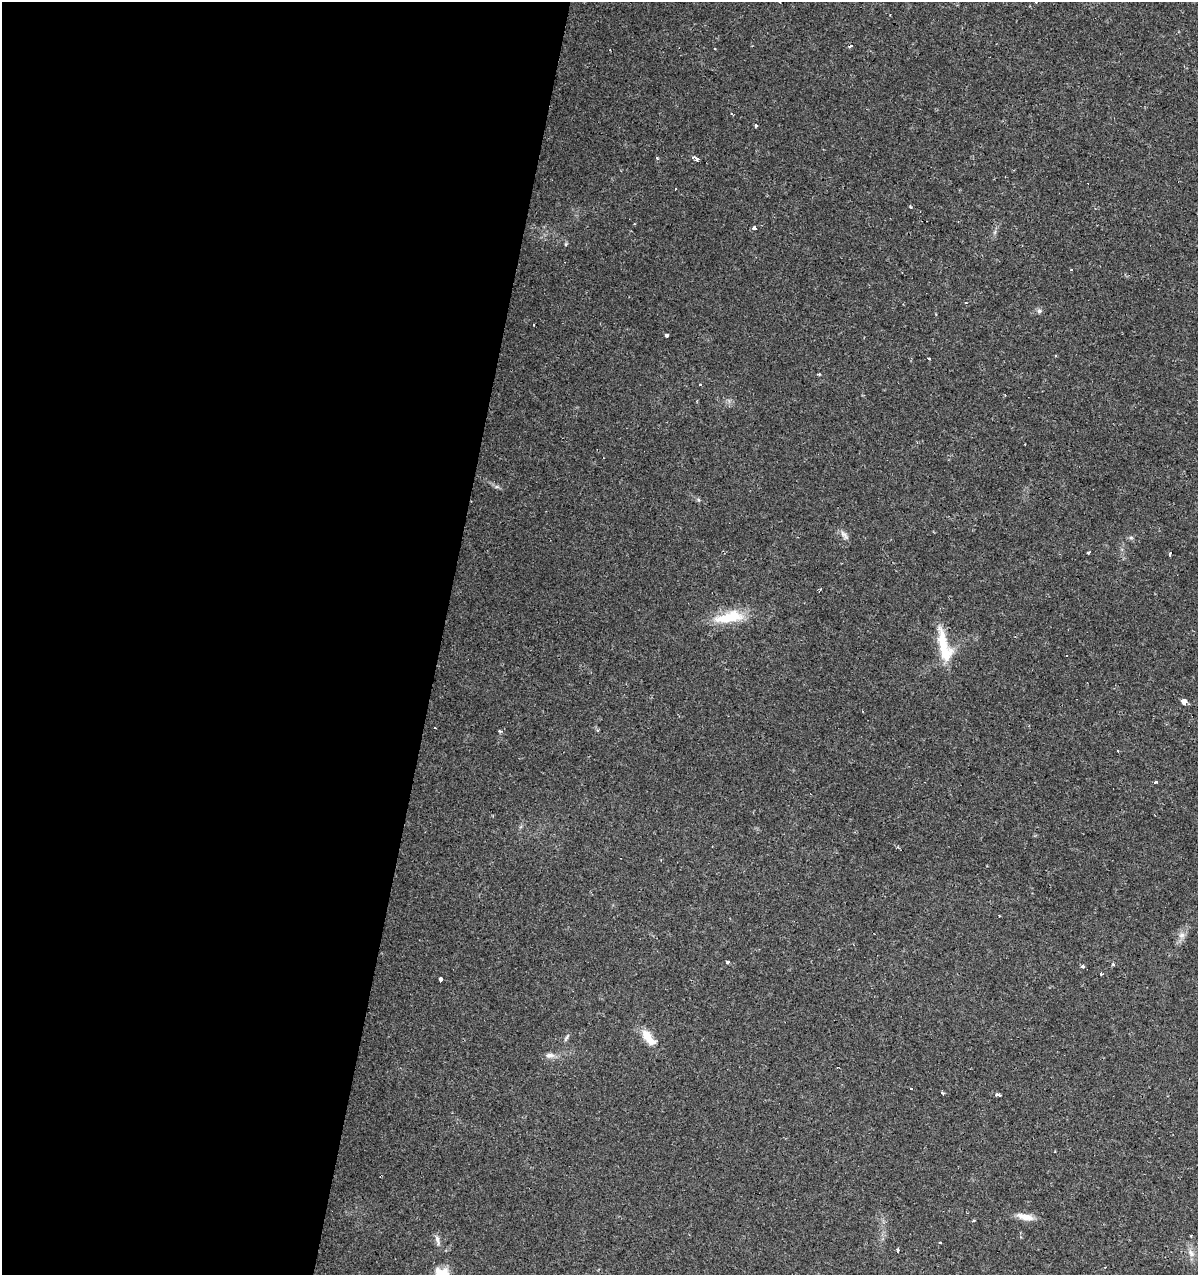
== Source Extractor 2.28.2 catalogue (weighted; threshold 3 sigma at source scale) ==
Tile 5 of 4 x 4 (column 1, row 2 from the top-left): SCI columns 218-1413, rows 2552-3824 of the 5283 x 5098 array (HDU 1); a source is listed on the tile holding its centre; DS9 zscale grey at full resolution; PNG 1200 x 1277 px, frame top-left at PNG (2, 2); no overlay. Shown black and unused: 37% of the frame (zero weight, under 2 of 3 exposures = <1% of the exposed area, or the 3 px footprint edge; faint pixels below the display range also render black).
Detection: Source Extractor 2.28.2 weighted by HDU 2 'WHT'; one run over the whole footprint, this tile lists its part. Background 0.0208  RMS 0.0036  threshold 0.016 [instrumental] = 3 sigma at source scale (4.5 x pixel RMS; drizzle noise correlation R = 1.50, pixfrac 1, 0.0396/0.0396 arcsec/px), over >= 5 px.
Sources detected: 54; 9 cosmic-ray / hot-pixel residue — not listed; the other 45 listed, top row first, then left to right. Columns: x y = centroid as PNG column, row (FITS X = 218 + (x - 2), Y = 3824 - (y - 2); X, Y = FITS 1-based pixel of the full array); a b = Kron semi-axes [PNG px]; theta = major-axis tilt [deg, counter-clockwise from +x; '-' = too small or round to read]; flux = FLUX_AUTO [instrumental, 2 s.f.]
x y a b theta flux
780 2 2 2 - 0.26
1036 2 3 3 - 0.52
732 114 4 2 - 0.39
755 126 3 3 - 4.8
657 157 3 2 - 0.69
693 158 3 3 - 1
696 159 4 3 - 0.95
910 206 3 3 - 0.46
754 228 4 3 - 1.4
566 244 6 3 72 0.41
965 303 4 2 - 0.34
1039 311 7 6 - 0.94
534 324 3 2 - 0.64
666 335 3 3 - 0.93
928 359 3 3 - 3.8
819 374 5 3 - 0.37
700 385 3 3 - 0.72
699 500 6 3 -70 0.47
844 535 16 6 -52 1.5
1131 538 6 4 0 0.59
1170 554 5 2 - 0.6
729 617 40 13 9 12
944 646 48 14 -75 12
1184 701 4 4 - 24
435 728 3 3 - 0.83
500 731 5 4 - 0.51
1117 750 3 3 - 0.78
1155 782 3 3 - 5.8
1182 935 9 6 16 1.5
728 961 3 3 - 3.4
1113 965 4 3 - 0.62
1082 966 5 4 - 0.72
1101 974 3 3 - 0.56
440 979 4 3 - 2.1
567 1037 11 3 54 0.73
648 1037 24 10 -51 6.1
550 1055 13 7 1 1.8
911 1088 3 3 - 1.8
942 1093 4 3 - 0.62
998 1095 4 3 - 1.7
1025 1217 25 8 -11 3.6
437 1240 15 5 -80 1.5
940 1243 3 3 - 0.86
897 1250 4 3 - 1.2
1191 1253 12 7 -59 2
Isophote crosses this tile's border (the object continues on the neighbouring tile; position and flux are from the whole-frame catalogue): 2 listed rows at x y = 780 2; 1036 2
Unlisted compact peaks at least as high as the median listed source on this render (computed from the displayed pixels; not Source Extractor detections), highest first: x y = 1088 553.